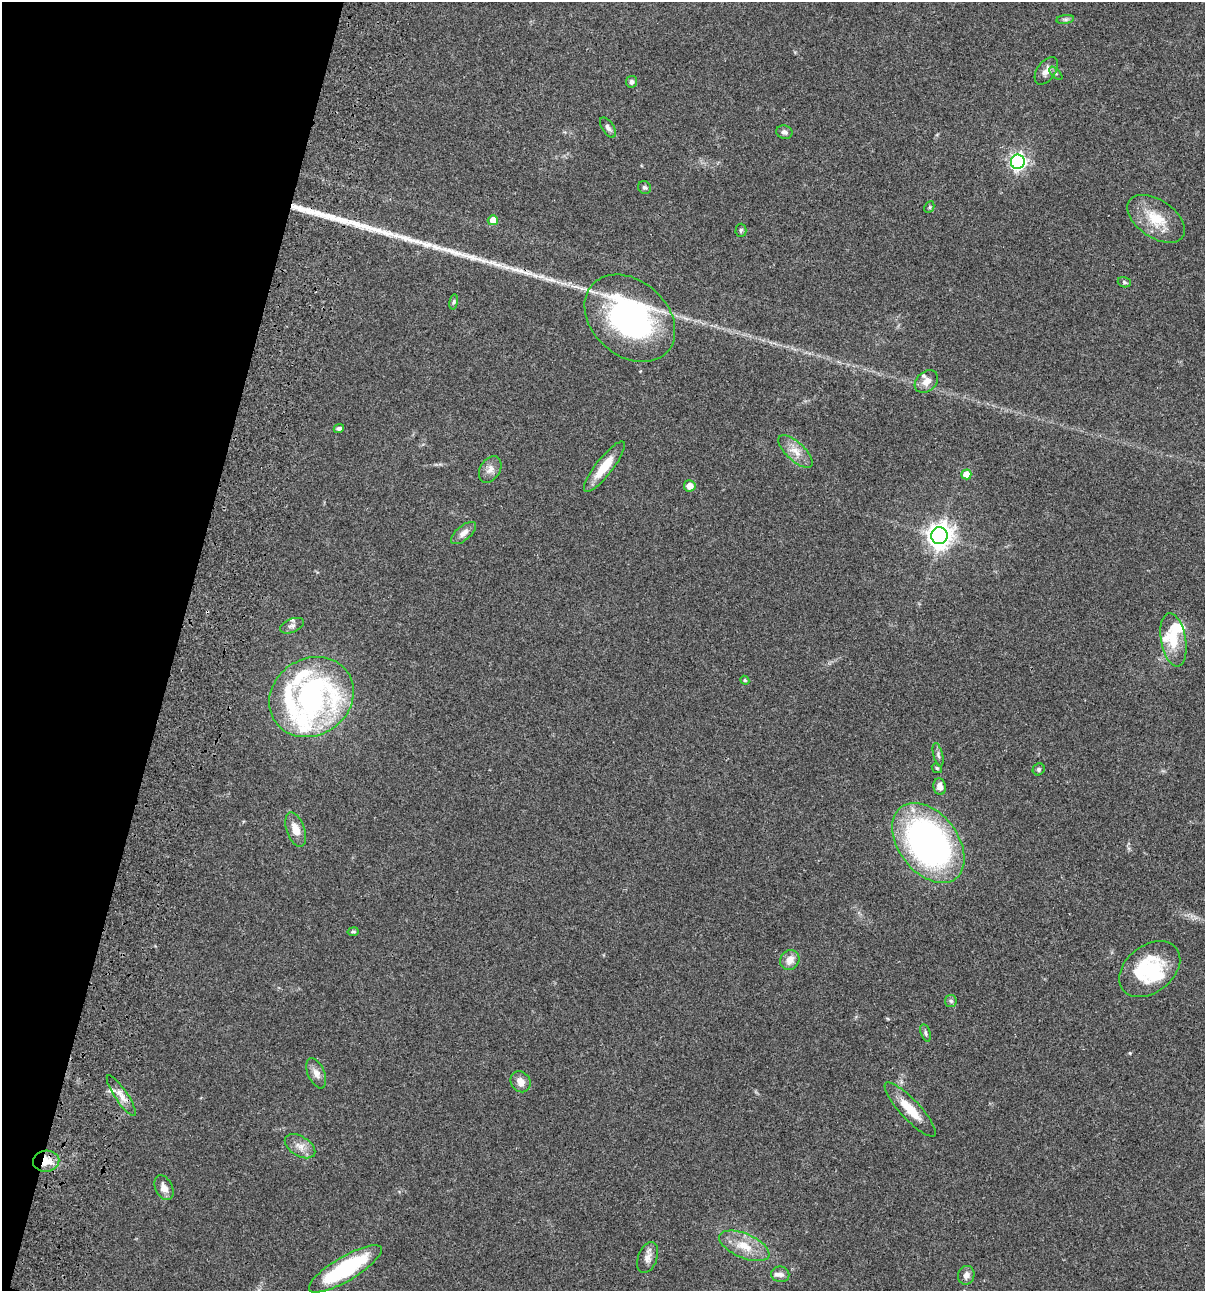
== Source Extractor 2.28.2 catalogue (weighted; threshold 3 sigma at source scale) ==
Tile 9 of 4 x 4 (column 1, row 3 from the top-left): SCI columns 235-1437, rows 1408-2696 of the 5404 x 5390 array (HDU 1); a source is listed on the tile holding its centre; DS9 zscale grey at full resolution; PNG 1207 x 1293 px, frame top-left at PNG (2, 2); each listed source drawn as its Kron ellipse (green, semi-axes under 4 px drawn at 4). Shown black and unused: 15% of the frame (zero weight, under 3 of 4 exposures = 9% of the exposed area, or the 3 px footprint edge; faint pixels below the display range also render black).
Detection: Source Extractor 2.28.2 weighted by HDU 2 'WHT'; one run over the whole footprint, this tile lists its part. Background 0.046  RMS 0.0055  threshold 0.0249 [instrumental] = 3 sigma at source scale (4.5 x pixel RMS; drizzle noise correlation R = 1.50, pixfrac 1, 0.05/0.05 arcsec/px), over >= 5 px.
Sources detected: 61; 1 inside a brighter object's white glare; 2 long thin detections or spike segments (spike, bleed or trail) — neither listed nor drawn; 7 inside a brighter listed object's ellipse — not listed separately; the other 51 listed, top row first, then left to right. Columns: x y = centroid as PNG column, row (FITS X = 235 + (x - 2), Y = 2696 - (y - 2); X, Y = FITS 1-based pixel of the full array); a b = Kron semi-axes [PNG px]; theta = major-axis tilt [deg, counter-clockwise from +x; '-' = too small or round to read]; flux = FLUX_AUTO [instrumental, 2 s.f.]
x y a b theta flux
1065 19 9 4 8 1.2
1046 71 16 9 55 3.6
1056 73 8 3 -45 0.8
631 82 6 5 - 1.6
608 127 11 6 -57 1.8
784 132 8 6 -19 1.8
1018 162 7 7 - 150
645 188 7 6 - 1.2
929 207 6 4 62 0.79
1156 219 32 19 -34 15
493 220 5 5 - 5.9
741 230 6 5 - 0.92
1124 282 7 5 -19 0.89
454 302 8 4 81 0.78
630 318 50 37 -41 110
926 381 13 9 42 5.1
339 428 5 4 - 1.2
795 451 21 9 -43 6.2
604 467 31 8 52 11
490 469 14 10 58 3.6
966 474 5 5 - 7.6
690 486 6 6 - 4.7
464 533 15 7 39 3.2
939 536 8 8 - 490
292 626 12 6 21 2.1
1173 640 27 12 -80 13
745 680 4 4 - 0.64
311 697 44 38 34 130
938 755 12 4 -76 1.5
937 768 5 4 - 0.7
1039 769 6 5 - 1
940 787 8 6 -80 3.5
296 829 18 9 -71 6.8
928 843 45 29 -52 190
353 932 5 4 - 0.84
790 960 10 9 - 4.5
1150 969 34 23 38 34
951 1001 6 5 - 0.96
926 1033 9 5 -73 1.2
316 1073 16 8 -66 3.4
521 1082 11 9 -58 3.8
121 1096 24 6 -56 4.5
910 1109 36 10 -47 11
300 1146 17 10 -31 4.7
46 1161 13 10 4 8.8
164 1188 13 8 -64 3.5
744 1246 27 12 -23 11
647 1258 16 9 69 3.5
345 1269 42 12 31 48
780 1274 9 8 - 2.2
966 1275 9 8 - 2.7
Overlapping masked pixels (flux is a lower limit): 1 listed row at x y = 46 1161